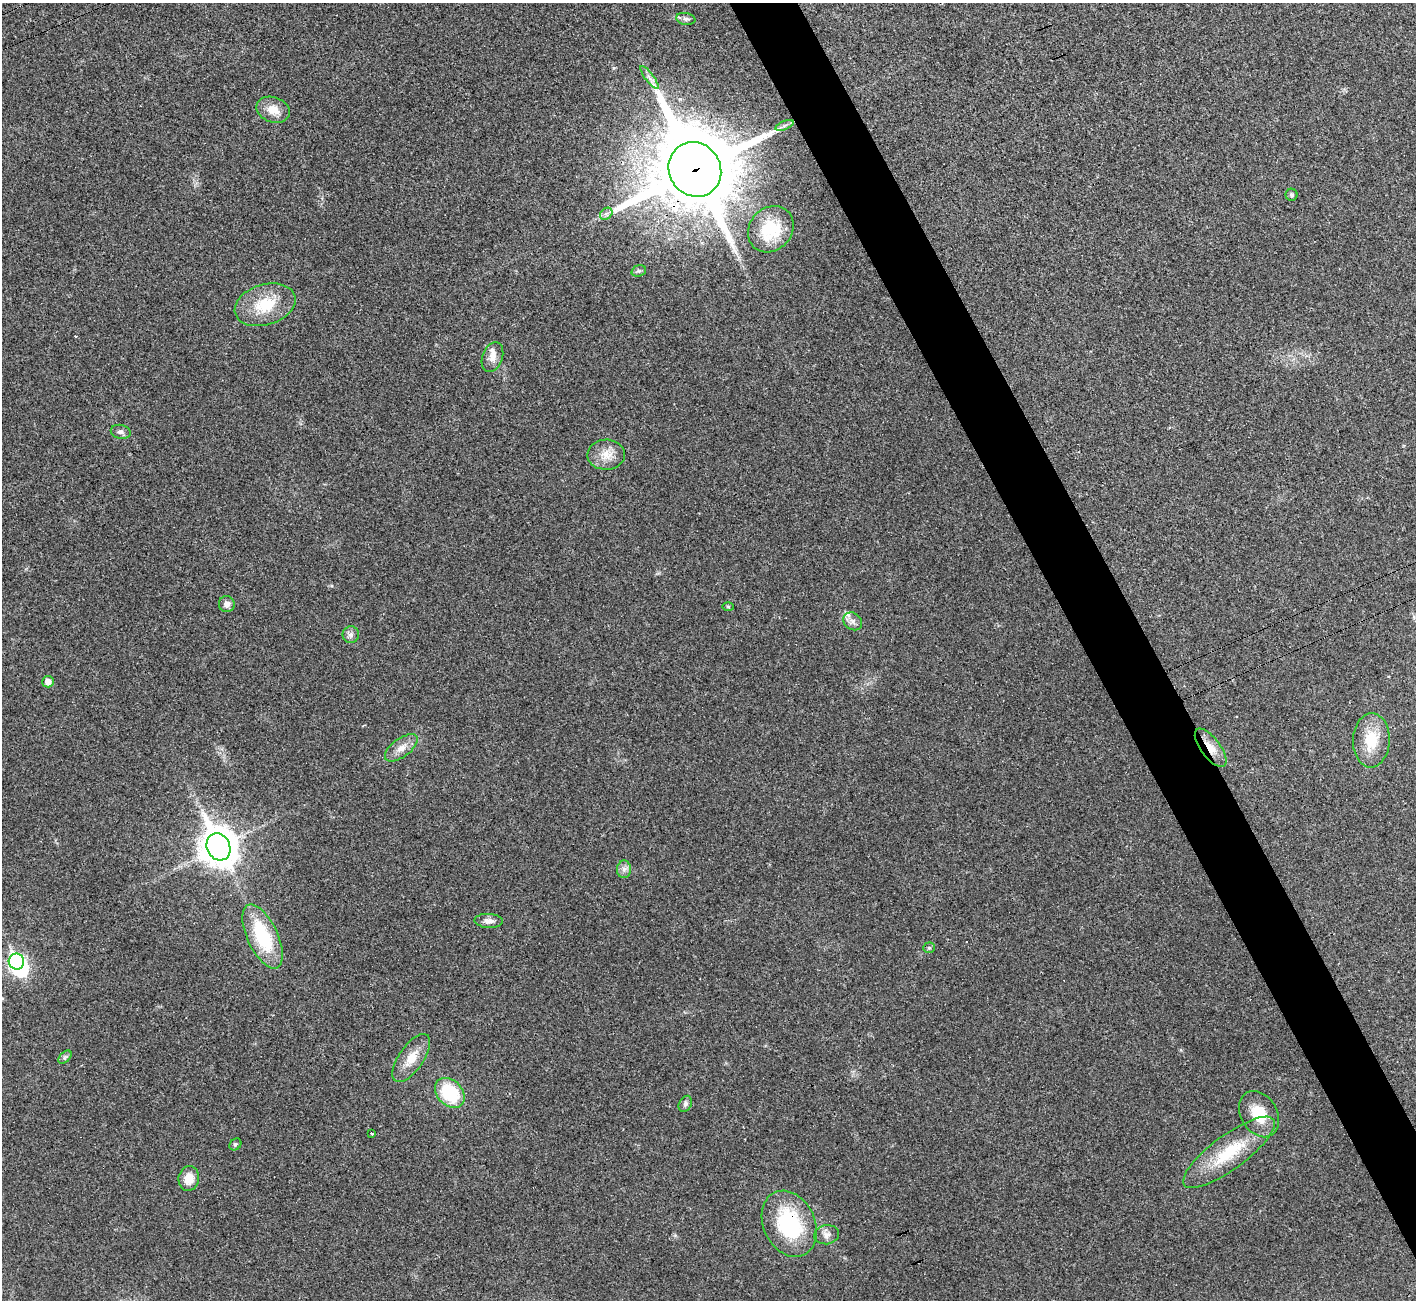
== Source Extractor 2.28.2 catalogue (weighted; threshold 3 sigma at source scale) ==
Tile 6 of 4 x 4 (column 2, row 2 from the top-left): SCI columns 1455-2868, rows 2792-4089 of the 5742 x 5715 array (HDU 1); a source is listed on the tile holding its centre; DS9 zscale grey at full resolution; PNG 1418 x 1302 px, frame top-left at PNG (2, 3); each listed source drawn as its Kron ellipse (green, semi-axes under 4 px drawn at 4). Shown black and unused: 4% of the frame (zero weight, under 3 of 4 exposures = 2% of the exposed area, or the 3 px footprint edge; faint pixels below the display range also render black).
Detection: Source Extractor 2.28.2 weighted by HDU 2 'WHT'; one run over the whole footprint, this tile lists its part. Background 0.0213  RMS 0.0044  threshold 0.0197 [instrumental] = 3 sigma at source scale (4.5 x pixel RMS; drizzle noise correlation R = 1.50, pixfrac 1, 0.05/0.05 arcsec/px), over >= 5 px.
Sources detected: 43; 1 inside a brighter object's white glare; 2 cosmic-ray / hot-pixel residue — neither listed nor drawn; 2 inside a brighter listed object's ellipse — not listed separately; the other 38 listed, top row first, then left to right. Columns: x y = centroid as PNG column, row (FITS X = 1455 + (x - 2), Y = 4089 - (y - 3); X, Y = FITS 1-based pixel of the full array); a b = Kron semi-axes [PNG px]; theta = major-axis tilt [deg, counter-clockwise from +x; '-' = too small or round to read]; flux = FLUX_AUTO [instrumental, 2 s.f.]
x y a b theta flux
686 19 9 6 -9 1.3
649 77 14 3 -54 1.7
273 110 17 12 -20 6.1
784 125 9 3 21 1.1
695 169 28 26 -58 5300
1291 195 6 6 - 0.85
606 214 7 5 42 1.3
771 229 25 21 47 22
639 271 7 5 18 0.93
265 305 31 20 17 17
492 357 15 10 69 3.7
121 432 10 7 -13 1.5
606 455 19 15 3 6.5
227 604 8 8 - 2.3
728 607 6 4 -2 0.47
853 621 10 8 -38 2.2
351 635 8 8 - 1.8
48 682 6 6 - 3.5
1371 740 27 18 88 14
401 748 19 9 36 4.4
1211 748 23 9 -53 6.5
218 847 14 11 -64 920
624 869 9 7 89 1.8
489 921 14 7 -4 2.6
263 936 35 15 -65 28
929 948 6 5 - 0.7
16 962 8 7 - 87
65 1057 8 4 44 0.97
411 1058 28 12 55 7.6
450 1093 17 12 -45 25
685 1104 8 6 64 1.4
1259 1114 25 18 -59 12
371 1133 3 3 - 6.5
235 1144 6 5 - 0.73
1229 1152 55 17 36 23
189 1178 12 10 80 5.7
789 1224 35 25 -64 37
827 1235 12 9 9 2.7
Overlapping masked pixels (flux is a lower limit): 3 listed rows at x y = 695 169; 1211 748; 789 1224